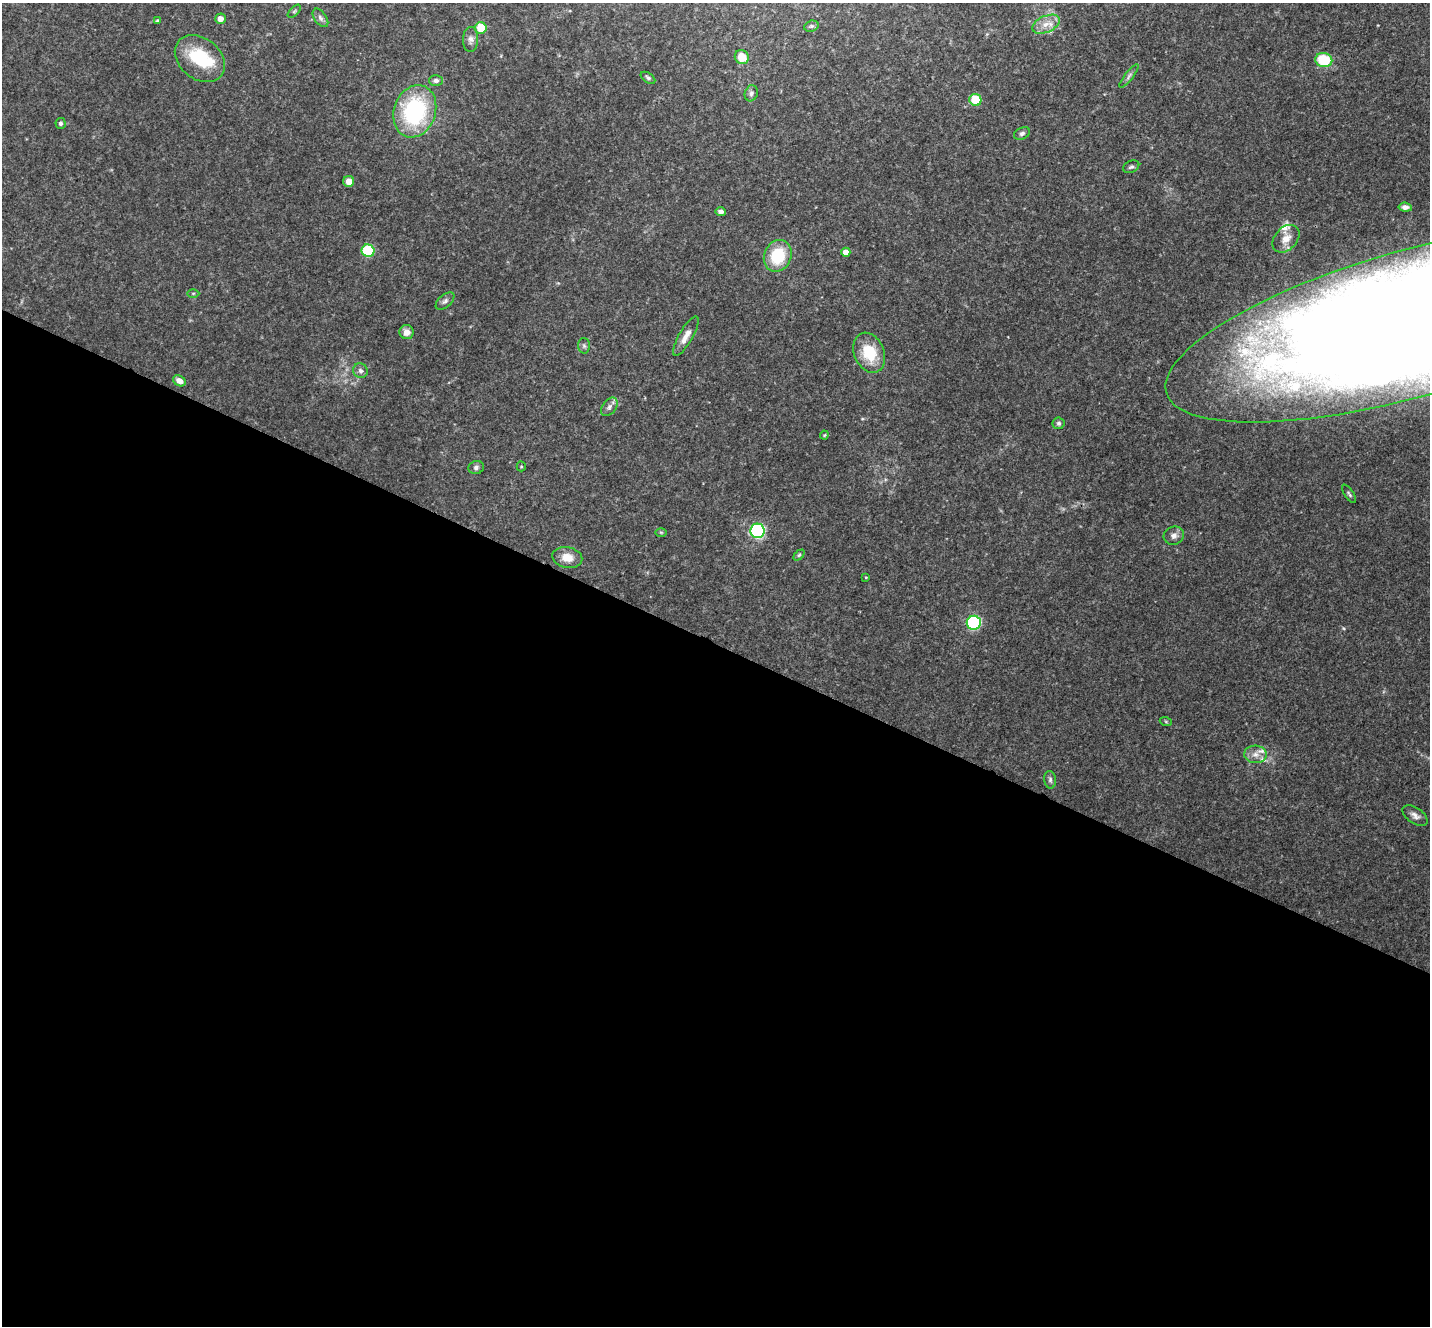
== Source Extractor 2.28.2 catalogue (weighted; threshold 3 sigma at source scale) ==
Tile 14 of 4 x 4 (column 2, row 4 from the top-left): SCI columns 1436-2863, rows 288-1611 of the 5722 x 5735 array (HDU 1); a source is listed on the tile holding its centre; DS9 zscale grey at full resolution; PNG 1432 x 1328 px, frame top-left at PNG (2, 3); each listed source drawn as its Kron ellipse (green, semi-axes under 4 px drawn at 4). Shown black and unused: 52% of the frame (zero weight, under 3 of 4 exposures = <1% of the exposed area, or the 3 px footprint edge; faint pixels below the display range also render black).
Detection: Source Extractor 2.28.2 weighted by HDU 2 'WHT'; one run over the whole footprint, this tile lists its part. Background 0.125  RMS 0.0075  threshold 0.0337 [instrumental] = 3 sigma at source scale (4.5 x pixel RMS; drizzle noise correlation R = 1.50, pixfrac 1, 0.05/0.05 arcsec/px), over >= 5 px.
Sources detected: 57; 1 inside a brighter object's white glare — neither listed nor drawn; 3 inside a brighter listed object's ellipse — not listed separately; the other 53 listed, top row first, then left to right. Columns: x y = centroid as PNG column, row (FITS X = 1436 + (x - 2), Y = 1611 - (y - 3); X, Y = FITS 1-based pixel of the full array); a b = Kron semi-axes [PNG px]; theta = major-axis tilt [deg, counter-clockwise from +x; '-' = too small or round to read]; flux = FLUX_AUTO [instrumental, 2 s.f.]
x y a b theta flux
294 11 8 3 45 0.95
320 18 10 6 -53 2.4
220 19 5 5 - 5.1
157 21 4 3 - 1.2
1046 24 15 8 23 7.6
811 26 7 5 19 1.3
481 28 6 5 - 16
471 39 12 7 88 3.6
742 57 7 7 - 12
200 59 27 20 -38 39
1324 60 8 7 - 29
1129 76 14 4 53 2.2
648 78 8 4 -34 1.6
436 80 7 5 1 2
751 93 8 6 72 2
975 100 6 6 - 20
415 111 27 21 71 79
61 123 5 5 - 1.6
1022 133 8 5 26 1.9
1131 167 8 5 25 1.7
349 181 5 5 - 6.5
1405 207 7 4 -6 2.7
721 212 5 4 - 2.8
1286 239 16 11 47 8.1
368 251 6 6 - 46
846 252 4 4 - 13
778 256 16 13 67 31
193 293 6 4 1 1.1
445 301 11 6 41 2.4
1413 323 257 73 16 3800
407 332 7 7 - 5
686 336 22 7 60 6.6
584 346 7 6 - 1.7
869 353 21 15 -67 25
360 371 7 7 - 2.6
179 381 7 5 -31 5.5
609 407 10 6 52 3.4
1059 423 6 6 - 1.5
824 435 4 4 - 0.74
521 466 5 4 - 0.88
476 467 8 6 16 2.2
1349 494 11 4 -55 1.6
757 531 7 7 - 110
661 532 6 4 -1 0.91
1174 536 10 9 - 3.6
799 555 6 4 45 1
567 557 15 10 -11 10
866 577 3 2 - 0.63
974 623 7 7 - 79
1166 722 6 4 -20 0.81
1256 754 11 8 -4 5.3
1050 780 9 6 -82 2.1
1415 816 14 7 -35 3.8
Overlapping masked pixels (flux is a lower limit): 1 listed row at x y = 1413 323
Isophote crosses this tile's border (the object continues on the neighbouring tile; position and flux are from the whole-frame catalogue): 1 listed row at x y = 1413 323